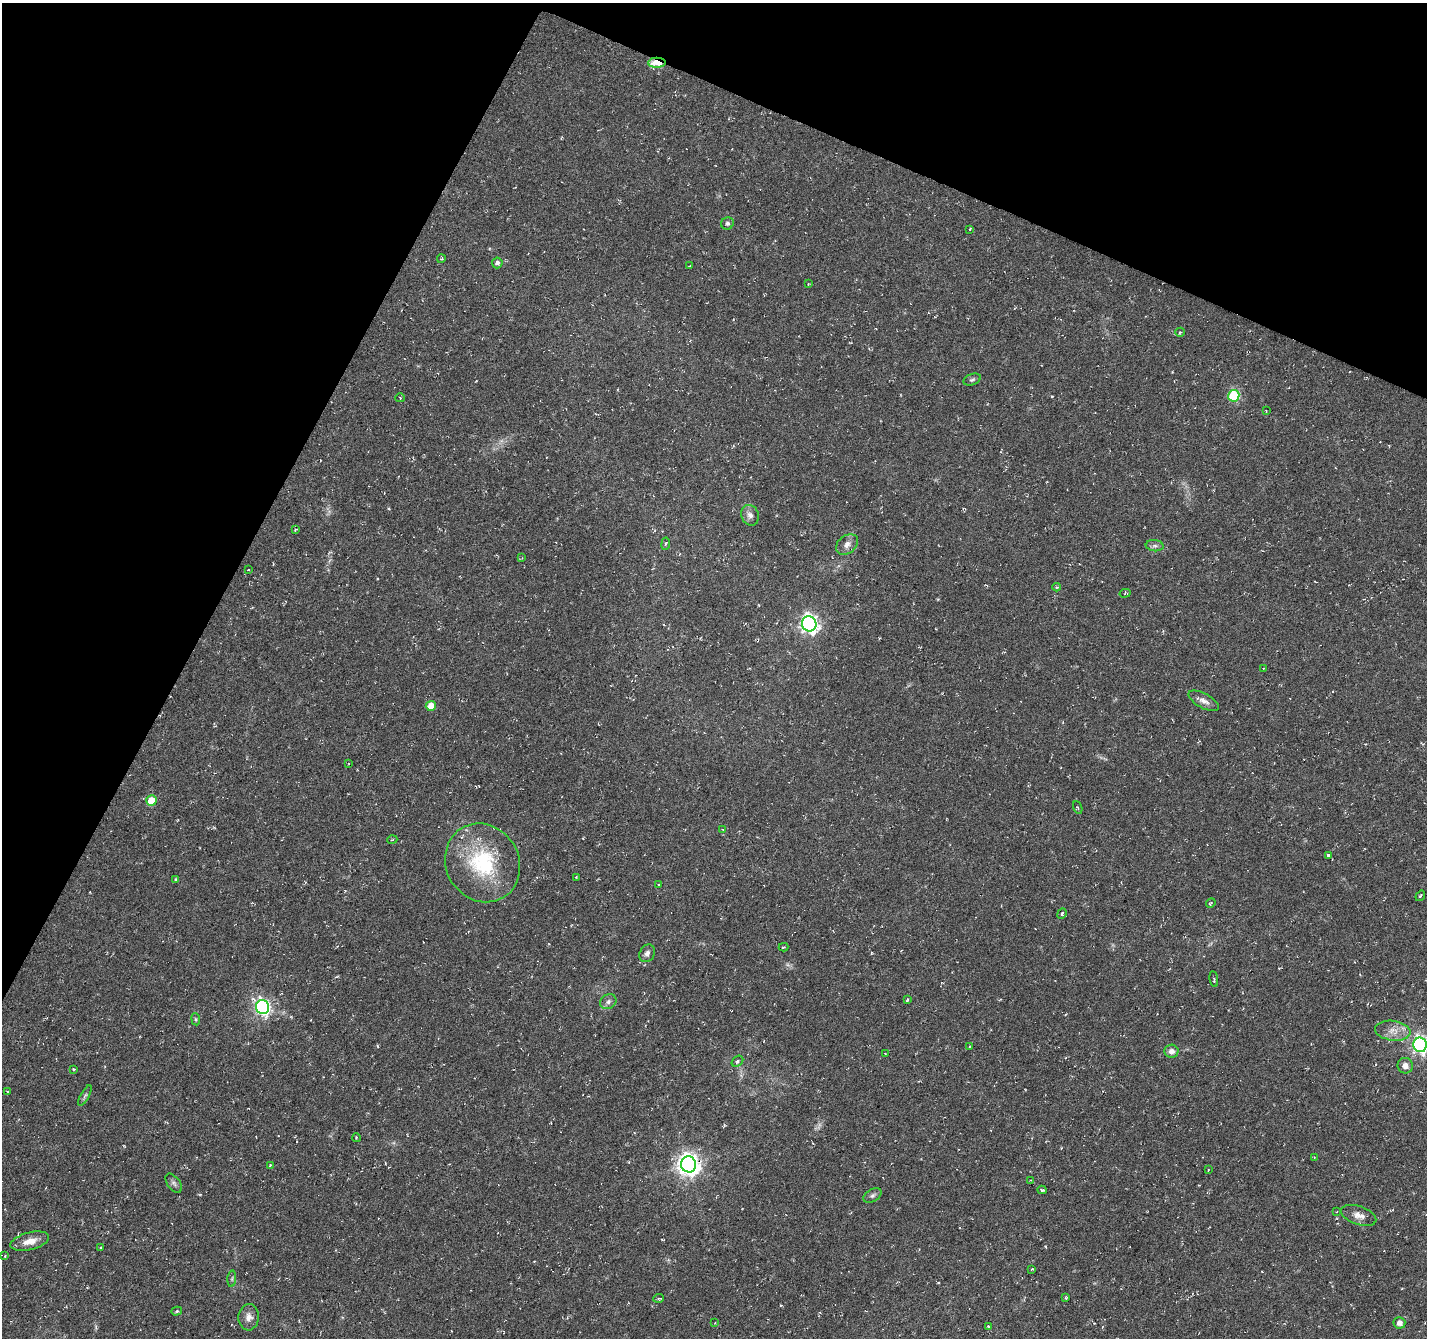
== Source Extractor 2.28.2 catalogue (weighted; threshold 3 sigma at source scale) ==
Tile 2 of 4 x 4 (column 2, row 1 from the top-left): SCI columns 1426-2850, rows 4212-5547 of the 5707 x 5815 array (HDU 1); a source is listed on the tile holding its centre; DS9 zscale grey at full resolution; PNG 1429 x 1340 px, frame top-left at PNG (2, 3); each listed source drawn as its Kron ellipse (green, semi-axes under 4 px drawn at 4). Shown black and unused: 24% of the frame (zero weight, under 3 of 6 exposures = <1% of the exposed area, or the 3 px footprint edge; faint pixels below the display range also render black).
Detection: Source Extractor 2.28.2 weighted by HDU 2 'WHT'; one run over the whole footprint, this tile lists its part. Background 0.00531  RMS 0.004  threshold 0.0163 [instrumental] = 3 sigma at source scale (4.09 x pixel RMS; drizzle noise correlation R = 1.36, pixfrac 0.8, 0.0396/0.0396 arcsec/px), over >= 5 px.
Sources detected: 79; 1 too faint to see at this stretch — neither listed nor drawn; the other 78 listed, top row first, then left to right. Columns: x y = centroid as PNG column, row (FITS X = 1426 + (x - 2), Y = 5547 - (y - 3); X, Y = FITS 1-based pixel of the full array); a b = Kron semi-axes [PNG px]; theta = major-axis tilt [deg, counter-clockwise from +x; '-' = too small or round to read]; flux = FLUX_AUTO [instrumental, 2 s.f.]
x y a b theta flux
657 63 9 5 1 12
727 223 6 6 - 0.91
970 229 4 2 - 0.31
441 259 4 2 - 0.33
497 263 5 5 - 1.2
690 266 4 3 - 0.36
808 284 3 3 - 0.3
1180 332 4 4 - 0.53
972 380 9 5 20 0.86
1234 396 6 5 - 29
400 398 4 4 - 0.39
1266 411 3 2 - 0.22
750 515 10 8 -67 1.9
295 529 4 3 - 0.41
666 544 6 3 81 0.42
847 544 12 9 38 2.3
1155 546 9 5 -5 0.95
522 558 3 3 - 0.28
248 570 3 2 - 0.24
1057 587 4 3 - 0.45
1125 593 5 3 - 0.39
809 624 8 7 - 150
1264 668 3 2 - 0.29
1204 701 17 7 -29 2.3
431 706 5 5 - 5.8
349 763 3 2 - 0.33
151 801 5 5 - 8.3
1078 807 6 2 -68 0.34
722 829 4 2 - 0.25
392 840 5 3 - 0.29
1328 855 3 3 - 0.58
483 863 40 36 -58 31
576 877 3 2 - 0.31
176 880 4 3 - 0.57
658 885 3 2 - 0.27
1420 896 5 3 - 0.42
1211 903 5 3 - 0.49
1062 913 5 4 - 0.74
784 947 5 3 - 0.58
647 953 9 7 60 1.4
1214 979 8 2 -80 0.46
907 1000 4 3 - 0.42
608 1002 8 7 - 1.3
262 1007 7 6 - 95
196 1019 6 4 -83 0.56
1393 1031 18 10 -7 3.8
1420 1045 7 7 - 120
970 1046 4 2 - 0.27
1171 1051 7 6 - 1.9
885 1054 3 2 - 0.27
737 1061 6 4 41 0.7
1405 1066 8 7 - 2.1
73 1069 3 3 - 0.52
8 1092 3 3 - 0.38
85 1096 11 3 62 0.81
356 1138 4 3 - 0.31
1314 1158 3 2 - 0.2
689 1164 8 7 - 270
270 1166 3 3 - 0.34
1208 1170 4 2 - 0.24
1030 1181 4 2 - 0.25
174 1183 11 6 -53 1.2
1042 1190 4 2 - 0.55
872 1195 10 6 31 1.1
1337 1211 3 2 - 0.24
1359 1215 18 9 -19 3
30 1241 20 8 14 4
101 1247 3 2 - 0.24
5 1256 4 3 - 0.38
1032 1269 3 3 - 0.32
232 1279 8 3 85 0.54
659 1298 5 3 - 0.48
1066 1298 4 3 - 0.42
177 1311 5 4 - 0.54
249 1317 13 10 87 2.5
715 1323 2 2 - 0.23
1399 1323 6 6 - 1.9
988 1326 4 3 - 0.46
Overlapping masked pixels (flux is a lower limit): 1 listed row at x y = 657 63
Isophote crosses this tile's border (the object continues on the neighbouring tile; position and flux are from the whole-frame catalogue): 1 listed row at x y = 1420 1045